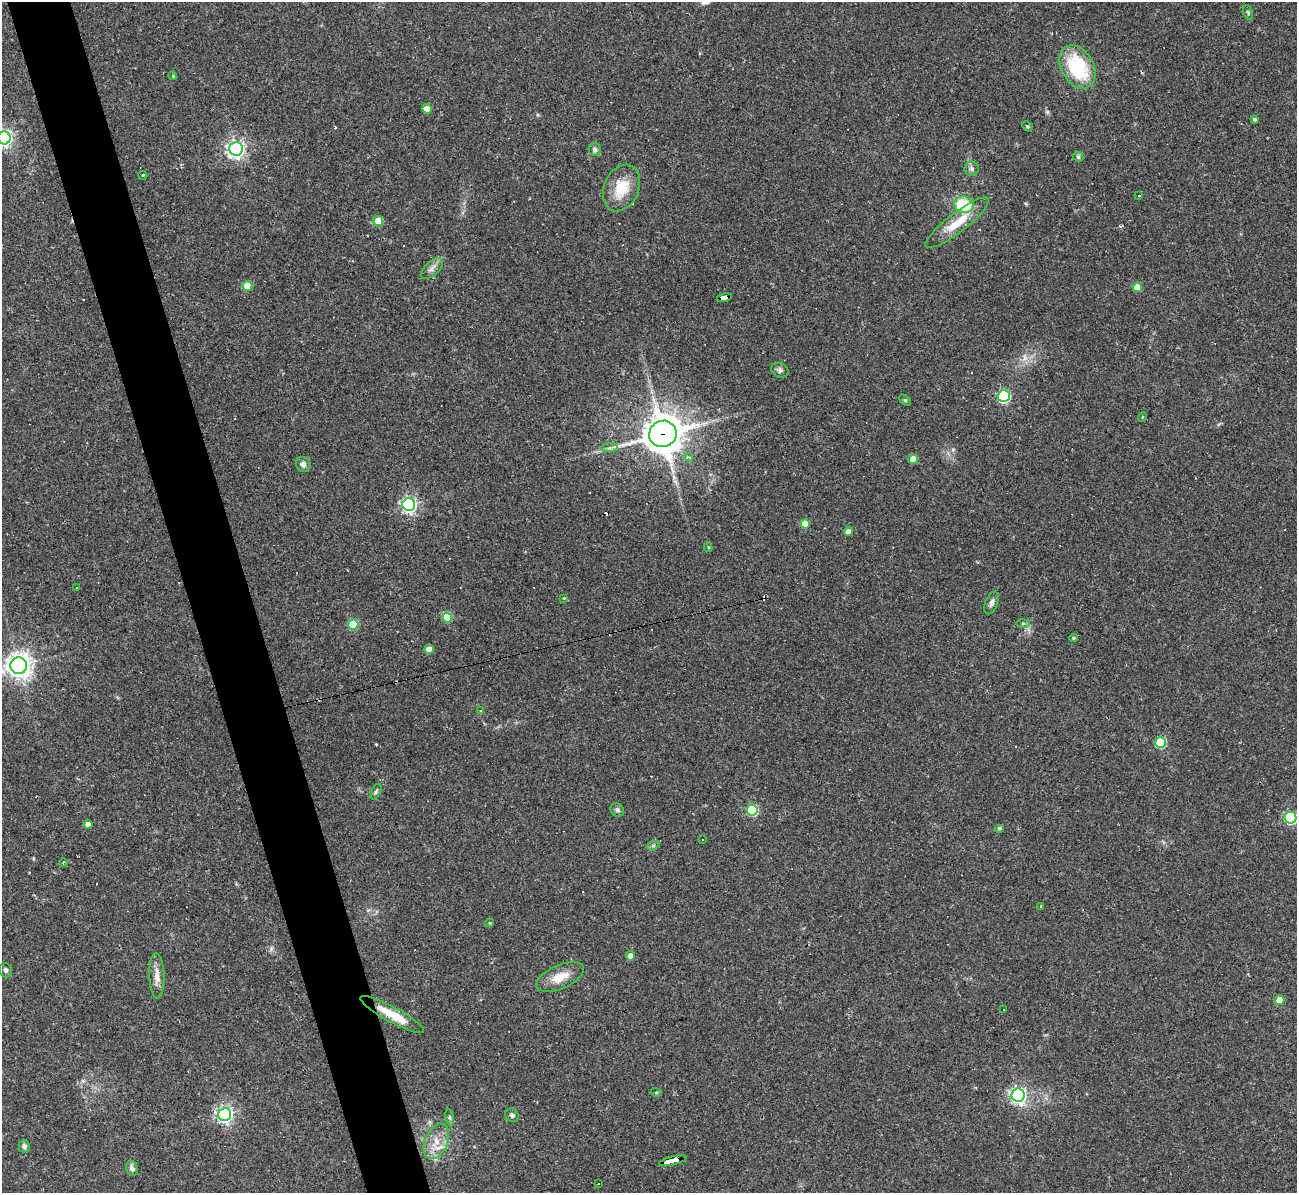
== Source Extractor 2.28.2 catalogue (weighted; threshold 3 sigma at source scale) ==
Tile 11 of 4 x 4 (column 3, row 3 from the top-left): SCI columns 2592-3886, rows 1332-2522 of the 5182 x 5165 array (HDU 1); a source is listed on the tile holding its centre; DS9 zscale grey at full resolution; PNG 1299 x 1195 px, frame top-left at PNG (2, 2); each listed source drawn as its Kron ellipse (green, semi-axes under 4 px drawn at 4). Shown black and unused: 5% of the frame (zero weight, under 2 of 3 exposures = <1% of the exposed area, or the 3 px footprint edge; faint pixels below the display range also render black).
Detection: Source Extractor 2.28.2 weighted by HDU 2 'WHT'; one run over the whole footprint, this tile lists its part. Background 0.11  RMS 0.0065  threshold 0.0293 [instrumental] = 3 sigma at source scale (4.5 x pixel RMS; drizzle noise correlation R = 1.50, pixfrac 1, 0.05/0.05 arcsec/px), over >= 5 px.
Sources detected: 83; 9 cosmic-ray / hot-pixel residue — neither listed nor drawn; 1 inside a brighter listed object's ellipse — not listed separately; the other 73 listed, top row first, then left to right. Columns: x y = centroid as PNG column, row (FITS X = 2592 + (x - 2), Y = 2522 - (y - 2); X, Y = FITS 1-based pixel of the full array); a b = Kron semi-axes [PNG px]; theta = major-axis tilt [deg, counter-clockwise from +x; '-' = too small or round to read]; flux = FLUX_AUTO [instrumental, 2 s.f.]
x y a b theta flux
1248 12 7 4 -66 0.95
1077 67 23 16 -60 46
173 76 4 3 - 0.54
427 109 5 4 - 9.8
1254 119 4 4 - 1.3
1027 126 6 4 -46 0.89
4 138 6 6 - 200
236 149 7 7 - 260
595 149 6 6 - 2
1078 157 5 4 - 0.96
972 169 7 7 - 1.9
143 175 4 3 - 0.71
621 188 24 17 67 19
1139 195 3 2 - 0.76
964 205 10 8 -13 28
378 221 5 5 - 15
957 223 39 9 38 16
432 269 13 7 42 3.2
247 286 5 5 - 17
1137 287 5 5 - 11
724 298 8 4 12 53
780 370 9 7 -23 2.1
1004 396 6 6 - 87
905 400 7 4 -43 0.83
1142 417 5 3 - 0.54
663 434 14 13 - 1500
609 448 8 4 1 1.7
689 458 4 4 - 1.6
913 459 5 4 - 11
303 464 7 7 - 2.7
409 505 6 6 - 190
805 524 5 4 - 11
848 531 4 4 - 4.6
708 548 4 4 - 0.88
76 587 3 2 - 0.62
564 598 4 3 - 0.54
991 603 12 6 70 2.7
447 618 5 5 - 19
1023 623 6 4 1 1.2
353 624 5 5 - 27
1074 638 4 3 - 0.85
429 649 5 4 - 9.2
19 666 8 8 - 560
480 710 4 3 - 1
1160 742 5 5 - 38
376 791 8 4 63 1.3
617 810 7 6 - 1.8
752 810 5 5 - 50
1291 818 6 6 - 72
88 824 4 4 - 6.9
999 828 4 4 - 1.2
702 840 2 2 - 0.55
653 846 7 4 19 1.2
63 863 4 3 - 0.61
1041 906 2 2 - 0.59
489 923 4 4 - 0.7
631 956 4 4 - 5.9
6 970 7 6 - 1.9
157 976 22 7 -88 6.1
560 977 25 12 24 11
1279 1000 5 4 - 12
1003 1010 3 3 - 1.5
392 1015 36 7 -28 15
656 1092 5 3 - 0.71
1018 1095 6 6 - 190
225 1115 6 6 - 200
512 1115 7 6 - 1.8
450 1117 8 4 -82 1.1
436 1141 19 11 67 10
24 1146 6 5 - 2.3
673 1161 14 3 14 91
132 1169 7 6 - 2.7
598 1184 3 2 - 0.48
Overlapping masked pixels (flux is a lower limit): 4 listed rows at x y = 724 298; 663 434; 392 1015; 673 1161
Isophote crosses this tile's border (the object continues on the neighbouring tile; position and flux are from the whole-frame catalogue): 3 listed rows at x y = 4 138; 19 666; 1291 818
Unlisted compact peaks at least as high as the median listed source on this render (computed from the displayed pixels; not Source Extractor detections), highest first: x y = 1025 358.